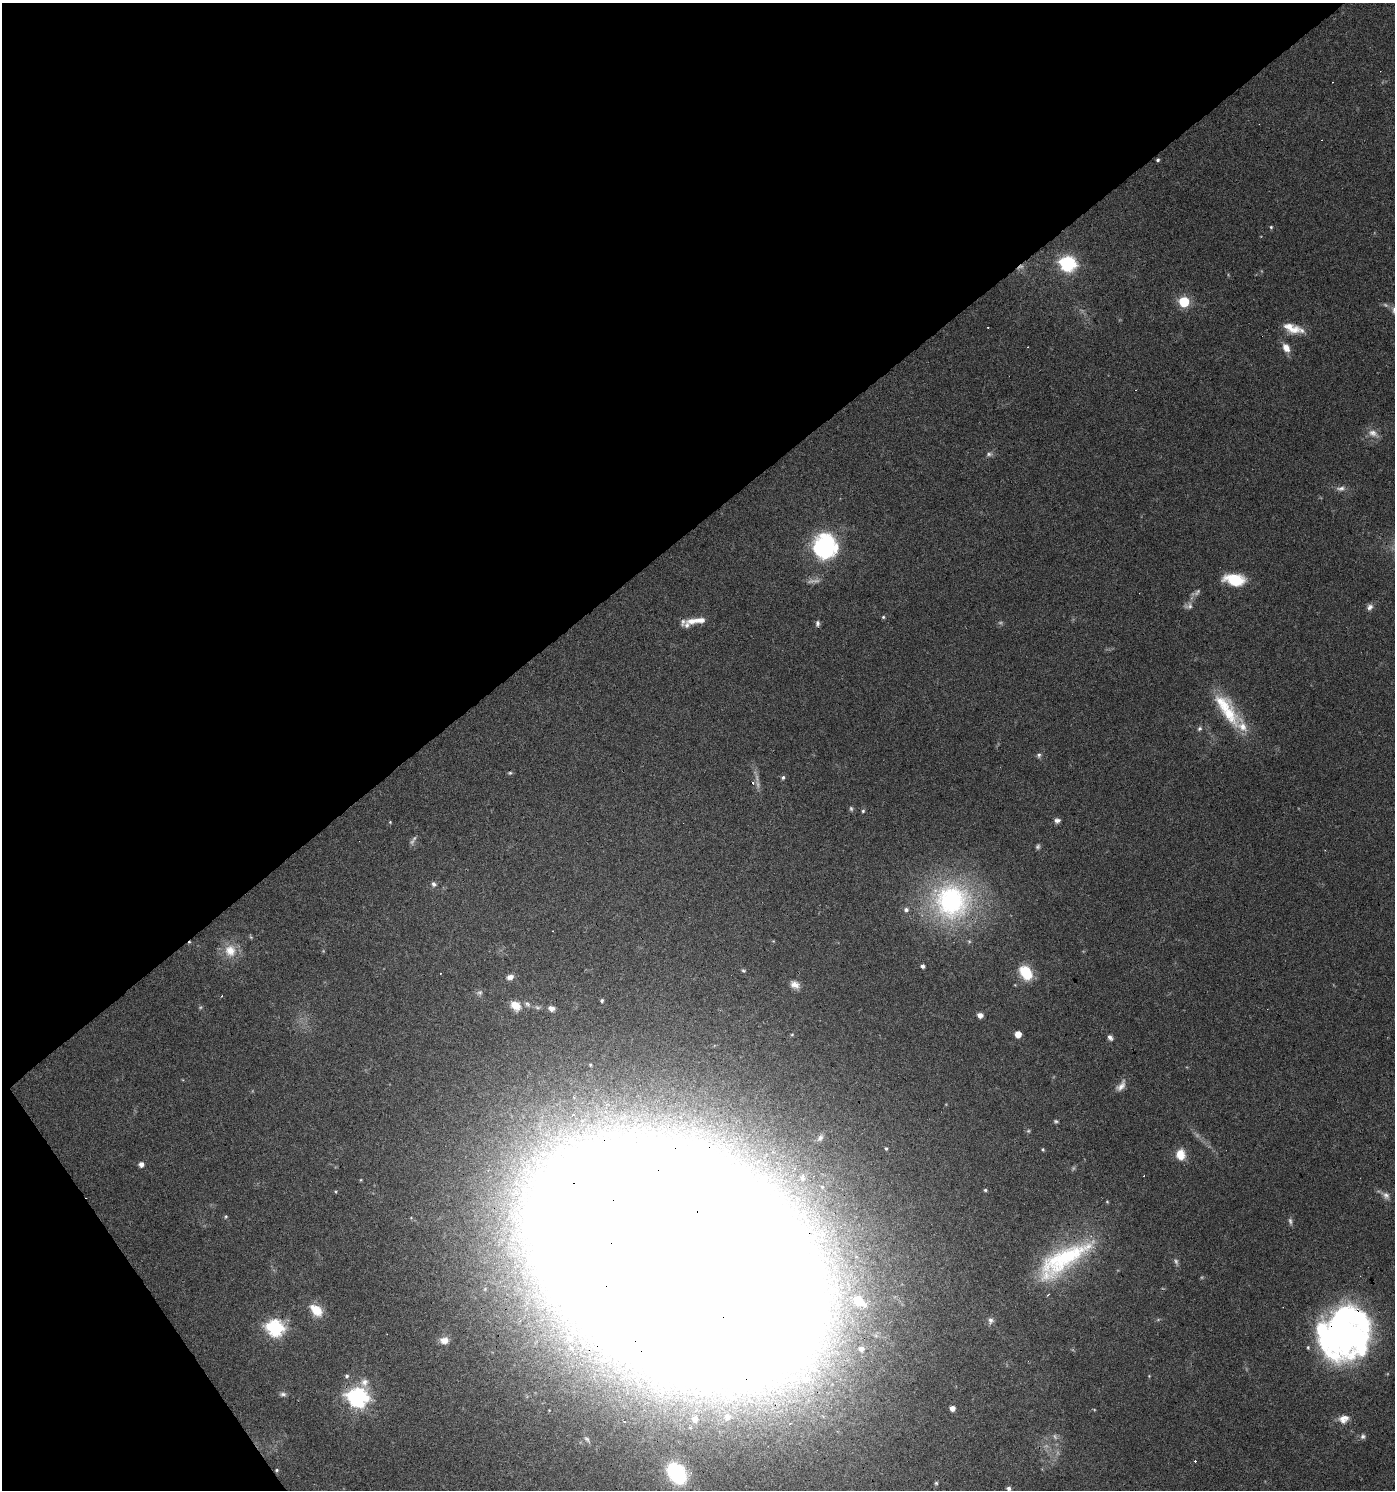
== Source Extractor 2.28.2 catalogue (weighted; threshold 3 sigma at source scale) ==
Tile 5 of 4 x 4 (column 1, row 2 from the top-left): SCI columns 190-1582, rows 2977-4464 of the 5891 x 5955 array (HDU 1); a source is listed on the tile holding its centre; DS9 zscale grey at full resolution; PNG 1397 x 1492 px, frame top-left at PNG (2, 3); no overlay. Shown black and unused: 38% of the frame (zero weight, under 3 of 6 exposures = <1% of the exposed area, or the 3 px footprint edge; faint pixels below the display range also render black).
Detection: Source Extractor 2.28.2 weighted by HDU 2 'WHT'; one run over the whole footprint, this tile lists its part. Background 0.0616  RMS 0.0035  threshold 0.0143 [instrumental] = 3 sigma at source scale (4.09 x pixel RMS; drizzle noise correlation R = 1.36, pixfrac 0.8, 0.0396/0.0396 arcsec/px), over >= 5 px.
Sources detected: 122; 11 too faint to see at this stretch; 3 inside a brighter object's white glare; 14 cosmic-ray / hot-pixel residue — not listed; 7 inside a brighter listed object's ellipse — not listed separately; the other 87 listed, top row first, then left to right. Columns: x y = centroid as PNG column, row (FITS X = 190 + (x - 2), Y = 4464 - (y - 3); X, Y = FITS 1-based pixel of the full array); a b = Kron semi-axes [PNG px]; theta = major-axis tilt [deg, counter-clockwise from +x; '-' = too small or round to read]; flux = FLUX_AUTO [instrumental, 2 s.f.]
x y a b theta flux
1158 160 3 3 - 0.56
1271 227 4 4 - 0.45
1068 264 7 6 - 87
1184 302 6 6 - 24
1292 328 23 11 -21 5.6
1286 348 12 9 -58 2.8
1373 433 17 10 -26 2.7
989 454 9 5 7 0.92
1341 488 13 6 5 1.6
825 547 28 26 82 34
1235 580 21 11 -8 12
1189 606 12 8 7 1.5
1370 607 9 7 52 1.3
883 617 5 4 - 0.44
692 621 15 9 1 3
817 623 8 5 89 0.87
1229 714 31 21 -47 12
1199 729 7 6 - 0.7
1039 755 7 6 - 0.77
510 773 6 4 20 0.52
783 777 5 5 - 0.67
752 782 3 3 - 1.9
863 811 5 4 - 0.45
1057 820 8 6 3 1.2
390 822 4 3 - 0.28
1038 847 7 5 77 0.73
434 884 6 6 - 0.98
951 901 53 51 11 63
251 937 5 5 - 0.41
230 951 17 16 - 6
923 966 4 4 - 1
743 971 5 5 - 0.46
1026 973 15 10 -57 12
510 977 9 6 16 1.8
795 985 12 9 -29 2.4
479 993 9 7 22 1.1
602 1001 4 4 - 0.59
527 1004 10 6 -45 1
515 1006 13 11 -39 3.9
551 1008 7 5 -15 1.8
980 1015 5 5 - 1.7
792 1034 5 3 - 0.35
1018 1034 5 5 - 4.3
1110 1038 8 5 -65 1.1
1121 1086 16 8 51 2.3
573 1114 4 3 - 0.49
1056 1121 5 5 - 0.55
1028 1131 5 5 - 0.45
820 1138 12 8 60 1.6
886 1148 4 3 - 0.4
1043 1149 4 4 - 0.39
1180 1154 12 10 -85 5.2
141 1164 5 5 - 1.7
794 1169 5 5 - 0.93
802 1178 10 7 -88 1.7
985 1190 4 4 - 0.43
336 1191 5 3 - 0.33
1386 1195 12 8 -43 1.7
1107 1202 5 3 - 0.29
226 1217 6 4 88 0.44
1290 1221 10 5 -79 0.88
1063 1260 76 25 34 38
678 1263 139 83 -28 14000
859 1301 17 11 -35 8.1
316 1310 16 10 -40 6
990 1320 9 8 - 1.4
276 1328 8 7 - 83
1349 1336 51 19 86 53
570 1339 11 9 -37 3.6
444 1340 10 8 1 2.8
1308 1347 5 4 - 0.45
861 1349 6 6 - 1.4
347 1376 6 5 - 0.67
1149 1376 4 3 - 0.25
364 1382 12 11 - 2.5
283 1394 9 6 3 0.96
358 1397 9 8 - 140
952 1408 5 4 - 2.3
727 1417 6 6 - 1.4
695 1419 6 6 - 1.7
1344 1419 14 10 28 3.1
1363 1436 8 7 - 0.95
587 1439 8 6 -44 0.88
277 1470 5 4 - 0.45
677 1473 18 13 -55 36
936 1483 5 5 - 0.47
1008 1488 5 5 - 0.86
Overlapping masked pixels (flux is a lower limit): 2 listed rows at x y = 1063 1260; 678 1263
Isophote crosses this tile's border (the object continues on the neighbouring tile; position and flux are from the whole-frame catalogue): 1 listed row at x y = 678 1263